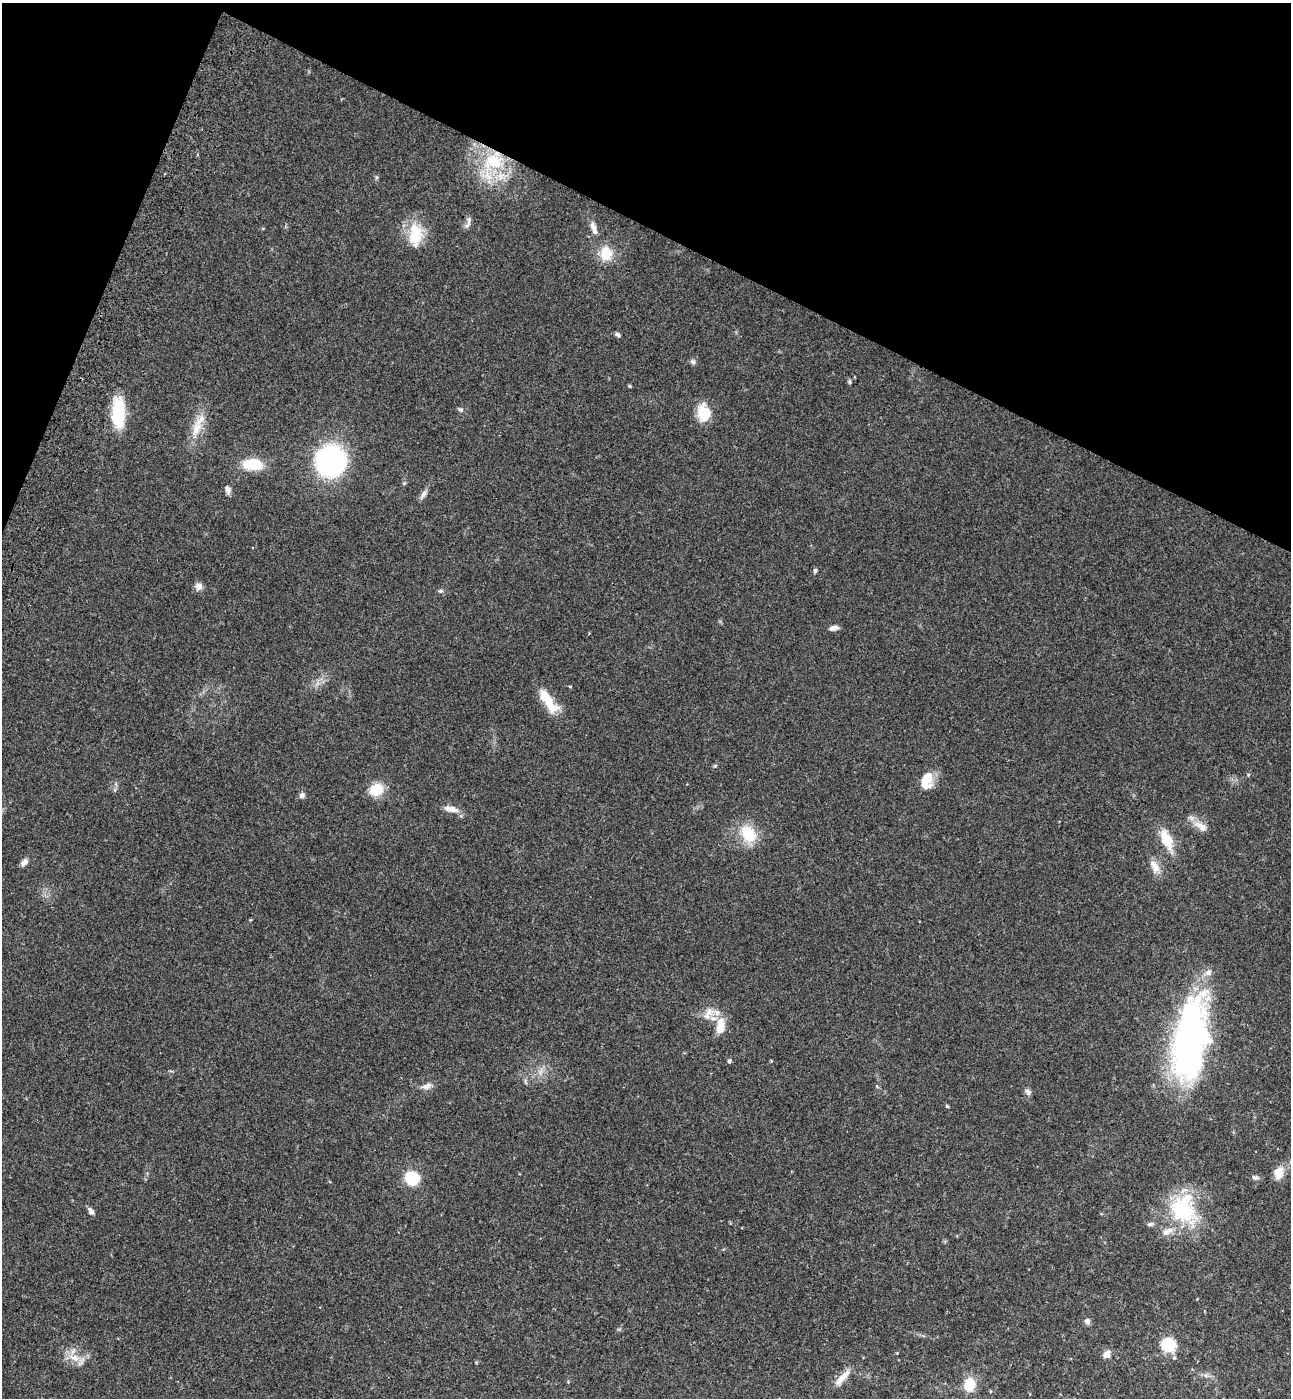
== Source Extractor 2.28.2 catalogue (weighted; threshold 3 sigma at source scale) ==
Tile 2 of 4 x 4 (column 2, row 1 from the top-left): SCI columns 1681-2969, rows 4248-5643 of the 5802 x 5712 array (HDU 1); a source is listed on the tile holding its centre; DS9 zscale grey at full resolution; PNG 1293 x 1400 px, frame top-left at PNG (2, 3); no overlay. Shown black and unused: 20% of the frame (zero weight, under 3 of 4 exposures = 6% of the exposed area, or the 3 px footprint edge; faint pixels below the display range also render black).
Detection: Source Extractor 2.28.2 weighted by HDU 2 'WHT'; one run over the whole footprint, this tile lists its part. Background 0.0388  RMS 0.0065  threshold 0.0294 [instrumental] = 3 sigma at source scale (4.5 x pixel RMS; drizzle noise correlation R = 1.50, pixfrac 1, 0.05/0.05 arcsec/px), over >= 5 px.
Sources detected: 56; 1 inside a brighter object's white glare — not listed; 2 inside a brighter listed object's ellipse — not listed separately; the other 53 listed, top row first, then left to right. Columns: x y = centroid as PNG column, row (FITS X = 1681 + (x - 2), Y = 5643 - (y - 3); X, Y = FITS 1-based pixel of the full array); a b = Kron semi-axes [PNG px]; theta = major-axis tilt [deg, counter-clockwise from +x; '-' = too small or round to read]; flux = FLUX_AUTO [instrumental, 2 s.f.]
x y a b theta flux
493 161 28 21 -2 34
468 222 18 5 71 2.2
594 228 19 7 -71 4.4
415 234 32 17 -89 18
606 254 15 12 -88 14
618 335 6 4 -34 1.5
693 362 7 6 - 1.6
849 382 6 4 -87 0.99
630 386 4 4 - 0.66
460 410 7 5 -4 1.2
118 413 31 13 88 30
704 413 19 14 -84 14
196 428 24 12 67 11
331 461 20 19 - 160
253 464 20 11 -2 19
404 483 5 4 - 0.75
228 489 11 6 -71 2.6
423 494 12 6 58 2.6
815 570 6 4 87 1.1
199 586 9 8 - 3.6
441 591 7 5 20 1.1
834 628 9 5 9 3.1
570 687 4 3 - 0.58
548 701 34 11 -55 15
715 766 6 3 19 0.72
926 781 20 14 76 11
376 790 11 8 27 20
302 795 8 7 - 1.7
451 809 19 7 -11 5.1
1201 826 22 9 -40 6.3
748 834 26 17 -50 18
1167 839 20 10 -65 16
24 862 10 6 42 2.8
1155 866 20 9 -58 5.8
1208 972 9 7 16 2.9
708 1013 21 9 65 5.6
720 1026 23 11 82 9.1
1188 1042 73 28 77 230
729 1061 6 5 - 1.1
426 1086 15 7 16 3.4
1028 1092 10 6 -51 1.8
947 1106 6 3 -45 0.69
1279 1173 16 12 82 8
412 1178 15 13 -45 20
1255 1178 10 5 -15 1.7
1183 1209 39 32 -73 48
91 1211 9 5 -55 2.5
1087 1321 7 7 - 2.1
1168 1345 8 7 - 42
1106 1354 8 7 - 4.3
74 1358 17 8 -21 6.5
842 1378 28 7 46 6.7
969 1384 14 12 70 13